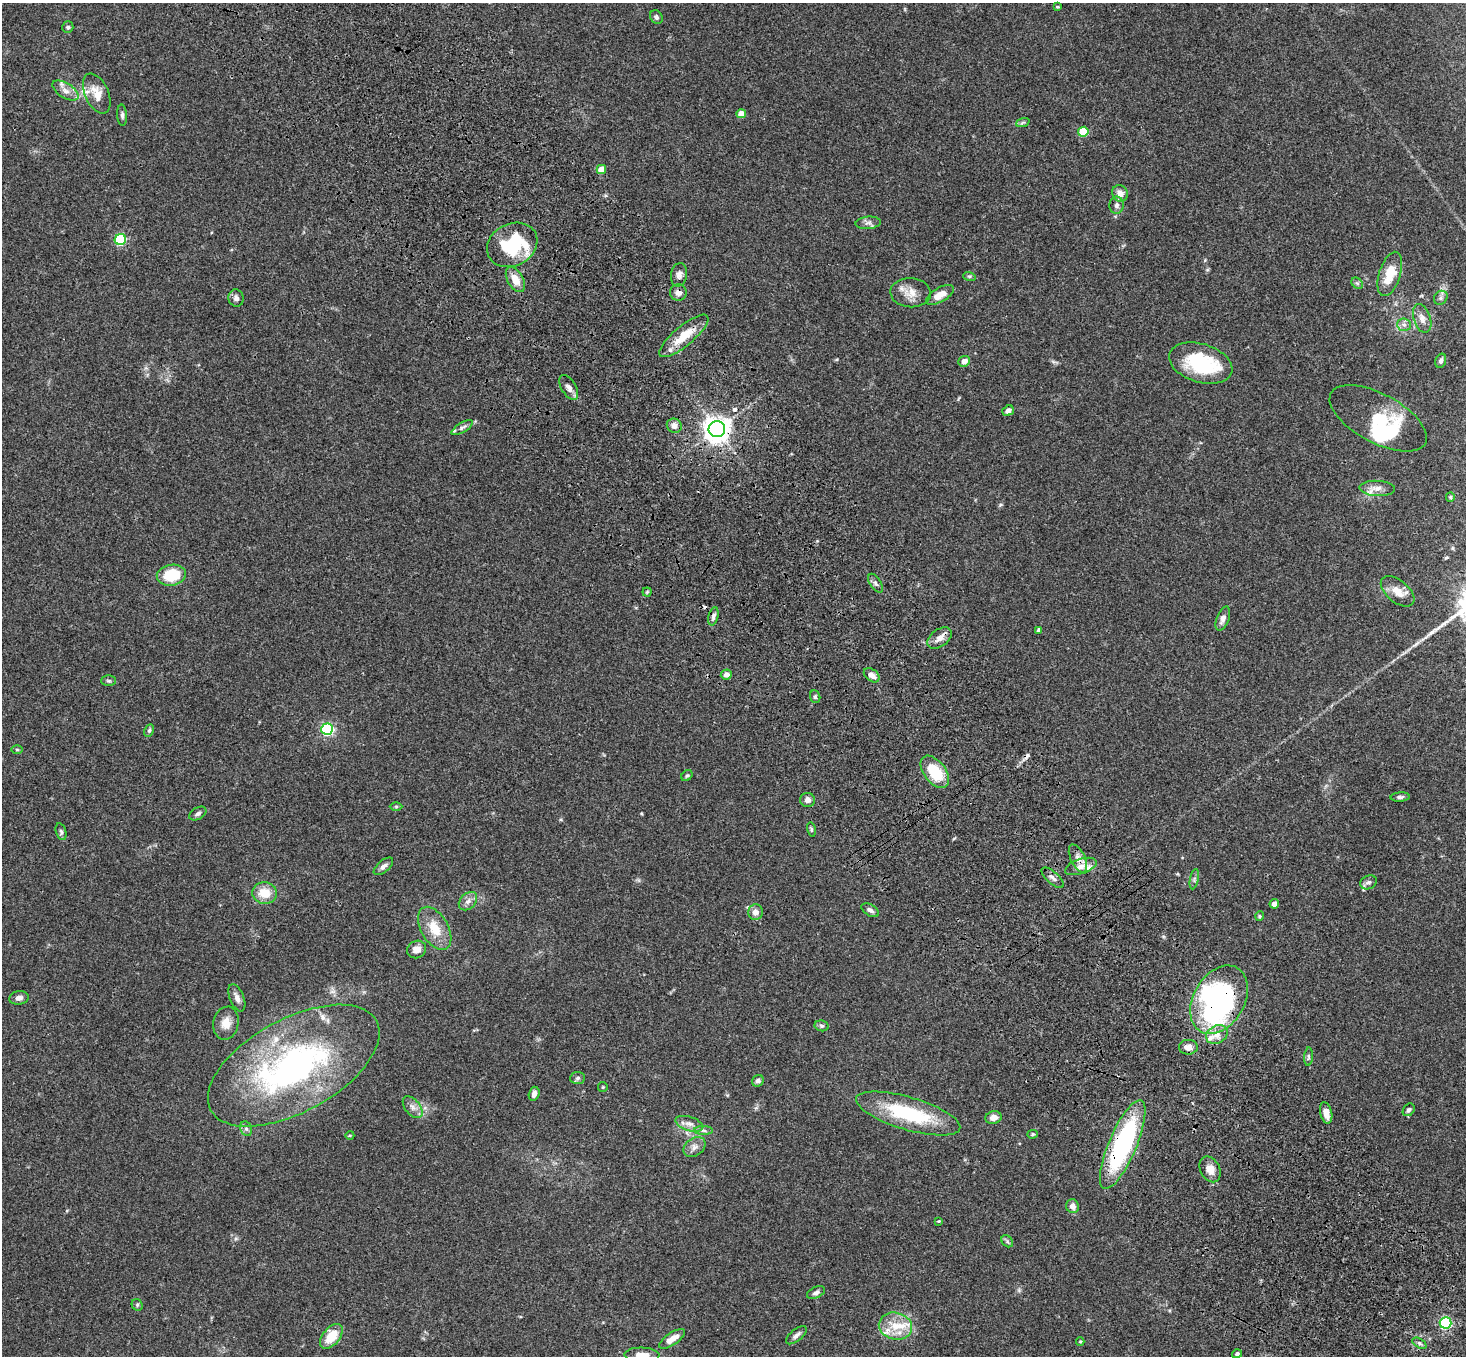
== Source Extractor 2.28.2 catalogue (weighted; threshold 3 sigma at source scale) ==
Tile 6 of 4 x 4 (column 2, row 2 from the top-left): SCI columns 1572-3035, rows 3084-4437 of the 6069 x 6028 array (HDU 1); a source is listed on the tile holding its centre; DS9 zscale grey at full resolution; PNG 1468 x 1358 px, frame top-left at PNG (2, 3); each listed source drawn as its Kron ellipse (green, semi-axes under 4 px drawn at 4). Shown black and unused: <1% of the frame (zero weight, under 3 of 4 exposures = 6% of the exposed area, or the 3 px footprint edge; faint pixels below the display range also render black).
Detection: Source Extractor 2.28.2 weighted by HDU 2 'WHT'; one run over the whole footprint, this tile lists its part. Background 0.0598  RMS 0.0053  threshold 0.0237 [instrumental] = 3 sigma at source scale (4.5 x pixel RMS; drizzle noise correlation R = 1.50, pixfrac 1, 0.05/0.05 arcsec/px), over >= 5 px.
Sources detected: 135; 4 inside a brighter object's white glare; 3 cosmic-ray / hot-pixel residue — neither listed nor drawn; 12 inside a brighter listed object's ellipse — not listed separately; the other 116 listed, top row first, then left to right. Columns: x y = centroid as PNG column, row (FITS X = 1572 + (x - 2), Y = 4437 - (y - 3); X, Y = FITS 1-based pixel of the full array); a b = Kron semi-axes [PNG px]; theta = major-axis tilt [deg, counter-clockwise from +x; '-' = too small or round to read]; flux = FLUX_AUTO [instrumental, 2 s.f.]
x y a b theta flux
1057 7 4 3 - 0.52
656 17 7 5 -51 1.4
68 27 6 5 - 0.89
65 90 15 7 -33 3.8
97 94 21 11 -66 7.4
741 114 4 4 - 7
122 115 10 5 -86 1.4
1023 122 7 4 20 0.95
1083 132 5 5 - 20
601 169 5 4 - 10
1120 193 8 7 - 4.1
1117 205 8 7 - 1.8
868 223 13 6 5 2.1
120 239 6 5 - 50
512 245 26 21 27 32
1390 274 23 10 73 12
679 275 11 8 80 2.4
969 276 6 4 -18 0.76
515 279 14 7 -60 6.8
1357 283 6 5 - 0.92
678 293 8 8 - 2.5
911 293 20 14 -4 6.6
940 295 15 7 30 6
236 298 9 7 -79 2
1441 298 7 6 - 1.4
1422 318 15 8 -72 3.7
1404 325 7 6 - 1.7
684 336 31 10 40 13
964 361 6 5 - 3.2
1441 361 7 5 74 1.2
1201 363 32 19 -17 35
569 387 14 7 -59 3.1
1008 411 6 5 - 1.9
1378 418 54 24 -28 31
674 426 7 7 - 2.9
462 428 12 5 32 1.6
717 429 8 8 - 500
1377 488 18 7 -3 4.2
1450 497 5 4 - 0.65
171 575 15 10 10 19
875 583 10 5 -56 1.6
1398 591 20 11 -39 6.8
647 592 4 4 - 0.62
713 616 9 5 76 1.4
1223 619 13 6 69 2.9
1039 630 4 4 - 1.6
939 638 14 8 35 3.9
726 675 6 5 - 3
872 675 9 5 -39 3
109 681 7 5 0 0.89
815 697 6 5 - 1
327 729 6 5 - 83
149 730 6 4 62 0.9
17 750 6 4 -1 0.53
935 772 18 10 -52 19
687 776 6 5 - 0.76
1400 797 9 4 3 1.4
808 800 7 7 - 2.3
396 806 6 4 0 0.69
198 814 9 6 31 1.4
811 829 7 4 -77 0.77
61 832 9 5 -73 1.1
1078 858 15 7 -64 3.5
383 866 11 6 41 2.2
1081 866 16 7 18 4.1
1053 878 14 6 -42 2.1
1194 879 10 3 79 1
1369 882 8 6 25 1.6
265 893 12 11 - 9.4
468 901 10 7 45 2.6
1274 904 5 4 - 3.2
870 910 10 5 -31 1.8
755 912 8 7 - 3.3
1260 916 5 4 - 0.62
435 928 24 13 -60 11
417 949 10 8 27 4.2
19 998 10 6 9 2.2
237 998 14 7 -68 2.9
1219 1000 37 25 60 73
226 1023 16 12 78 6.1
822 1026 7 5 -12 1.1
1217 1035 11 9 30 4
1188 1047 9 7 2 3.3
1308 1057 9 3 86 0.88
294 1066 94 46 29 150
578 1078 8 6 5 1.2
758 1081 6 5 - 1.6
603 1087 5 4 - 0.59
534 1094 7 5 73 2.5
413 1107 13 7 -51 3
1409 1110 7 5 52 1.3
908 1113 54 16 -16 41
1326 1113 11 6 -76 4.3
993 1118 8 6 15 3.5
689 1124 14 7 -17 3.1
246 1129 7 5 -69 1.4
704 1130 9 4 -1 1.3
1033 1134 5 4 - 0.68
350 1135 4 3 - 0.45
1123 1145 48 14 67 83
694 1147 12 8 36 3
1210 1169 14 9 -62 4.3
1073 1206 7 6 - 3.1
939 1221 3 2 - 0.4
1007 1241 7 5 -47 1
816 1292 9 5 24 1.6
137 1305 6 5 - 0.78
1446 1323 6 5 - 67
895 1326 17 13 -14 10
796 1335 12 5 39 2.1
331 1336 14 8 51 12
672 1339 15 6 34 5.7
1080 1342 4 4 - 0.57
1419 1343 8 4 -31 1.2
1237 1354 5 4 - 1.5
642 1355 17 7 -2 5.4
Overlapping masked pixels (flux is a lower limit): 6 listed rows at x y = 678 293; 684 336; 717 429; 939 638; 1219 1000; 1123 1145
Isophote crosses this tile's border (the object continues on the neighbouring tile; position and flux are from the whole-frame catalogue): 1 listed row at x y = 642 1355